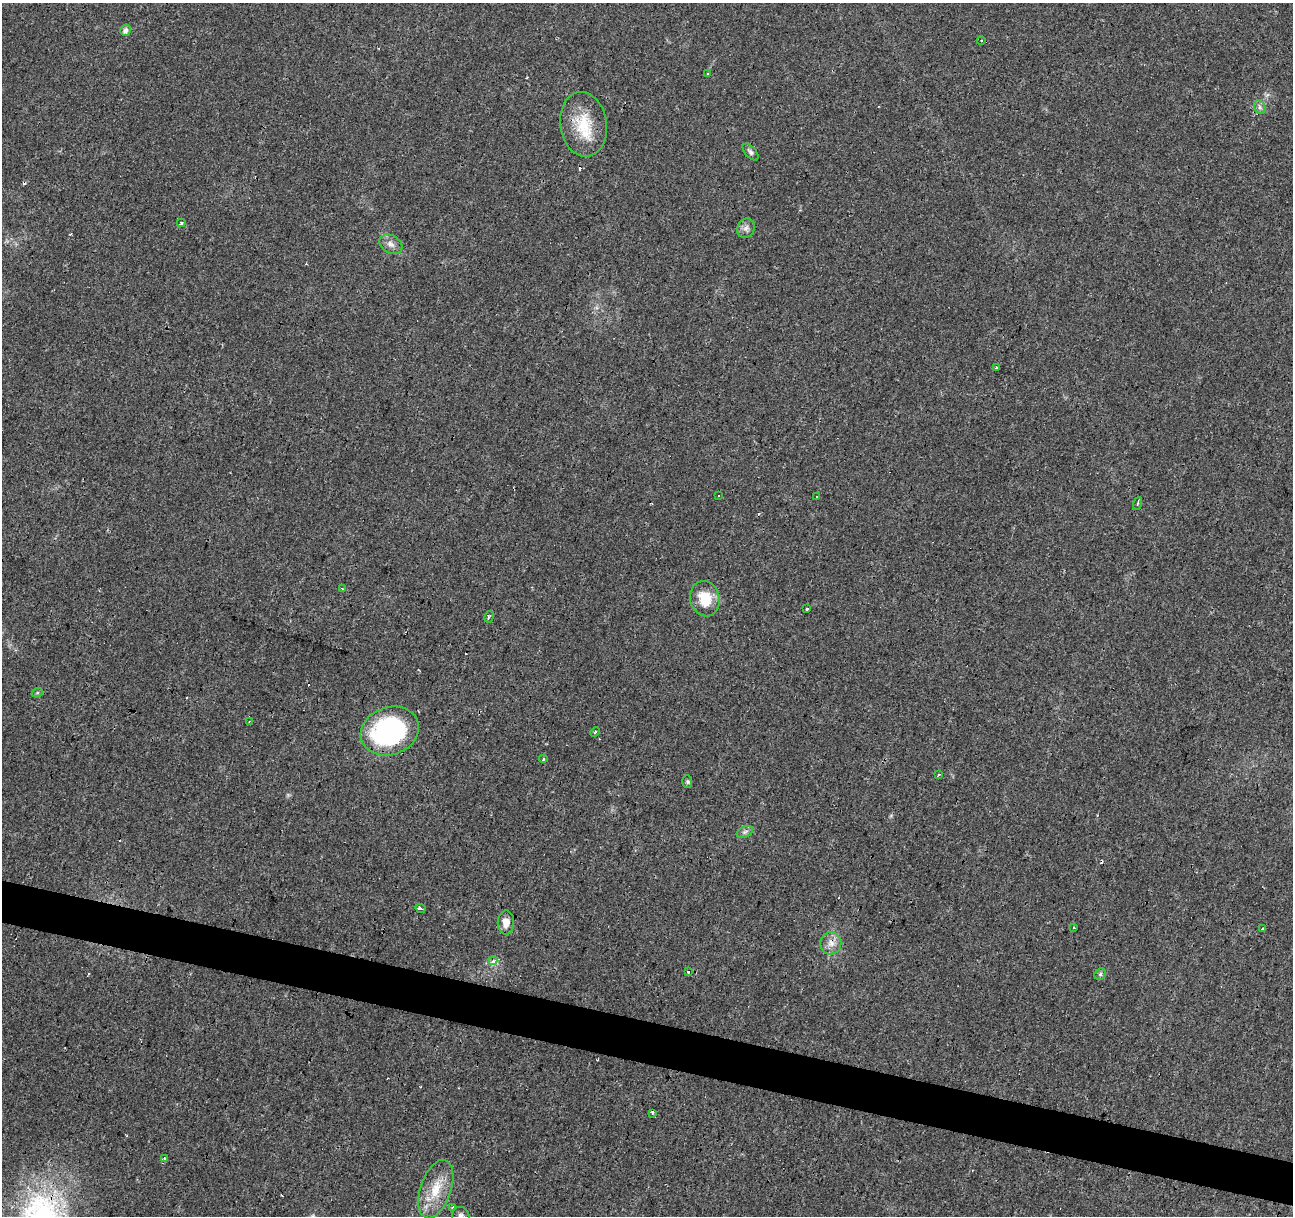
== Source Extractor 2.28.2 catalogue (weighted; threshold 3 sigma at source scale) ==
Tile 6 of 4 x 4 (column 2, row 2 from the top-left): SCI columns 1292-2582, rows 2643-3856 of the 5169 x 5349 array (HDU 1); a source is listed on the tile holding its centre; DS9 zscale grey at full resolution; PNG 1295 x 1218 px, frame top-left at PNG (2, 3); each listed source drawn as its Kron ellipse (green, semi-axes under 4 px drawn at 4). Shown black and unused: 4% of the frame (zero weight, under 3 of 4 exposures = <1% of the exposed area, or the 3 px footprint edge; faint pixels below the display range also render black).
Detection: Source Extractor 2.28.2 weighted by HDU 2 'WHT'; one run over the whole footprint, this tile lists its part. Background 0.0242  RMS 0.0031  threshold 0.0138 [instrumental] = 3 sigma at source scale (4.5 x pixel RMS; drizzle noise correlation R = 1.50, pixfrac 1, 0.0396/0.0396 arcsec/px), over >= 5 px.
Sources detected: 48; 10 cosmic-ray / hot-pixel residue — neither listed nor drawn; the other 38 listed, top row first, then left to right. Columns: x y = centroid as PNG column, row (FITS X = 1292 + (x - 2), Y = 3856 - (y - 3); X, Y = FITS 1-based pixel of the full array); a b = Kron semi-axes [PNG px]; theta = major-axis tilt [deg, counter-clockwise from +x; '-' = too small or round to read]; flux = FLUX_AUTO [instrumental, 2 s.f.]
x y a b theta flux
126 30 5 5 - 1.4
981 41 4 3 - 0.31
708 73 3 3 - 3.2
1260 107 7 5 -62 0.76
583 124 32 23 -81 12
751 152 10 5 -47 0.82
181 223 4 3 - 0.74
746 228 10 8 61 1.5
391 244 12 8 -30 1.8
996 367 3 3 - 1.2
719 496 3 3 - 1.7
817 497 3 3 - 0.73
1137 503 7 3 69 0.61
342 589 4 3 - 0.35
705 599 18 14 -75 7.6
807 608 3 3 - 3
489 617 6 4 62 0.51
37 693 6 4 19 0.39
249 722 4 3 - 0.26
390 731 30 23 19 52
595 732 5 3 - 0.33
543 759 4 3 - 0.36
939 775 4 3 - 0.41
687 782 6 5 - 0.54
745 832 9 5 25 0.83
420 908 5 3 - 2.2
506 923 12 8 89 2.8
1074 927 3 2 - 0.31
1263 929 3 3 - 1.4
831 943 11 10 - 2.4
493 961 4 4 - 2.4
688 971 3 3 - 1.5
1100 974 6 5 - 0.53
652 1113 3 3 - 2.1
164 1158 4 2 - 0.39
436 1189 30 15 71 8.4
452 1207 3 3 - 0.34
461 1216 9 8 - 1.4
Isophote crosses this tile's border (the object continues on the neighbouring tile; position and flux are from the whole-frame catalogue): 1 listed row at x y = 461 1216